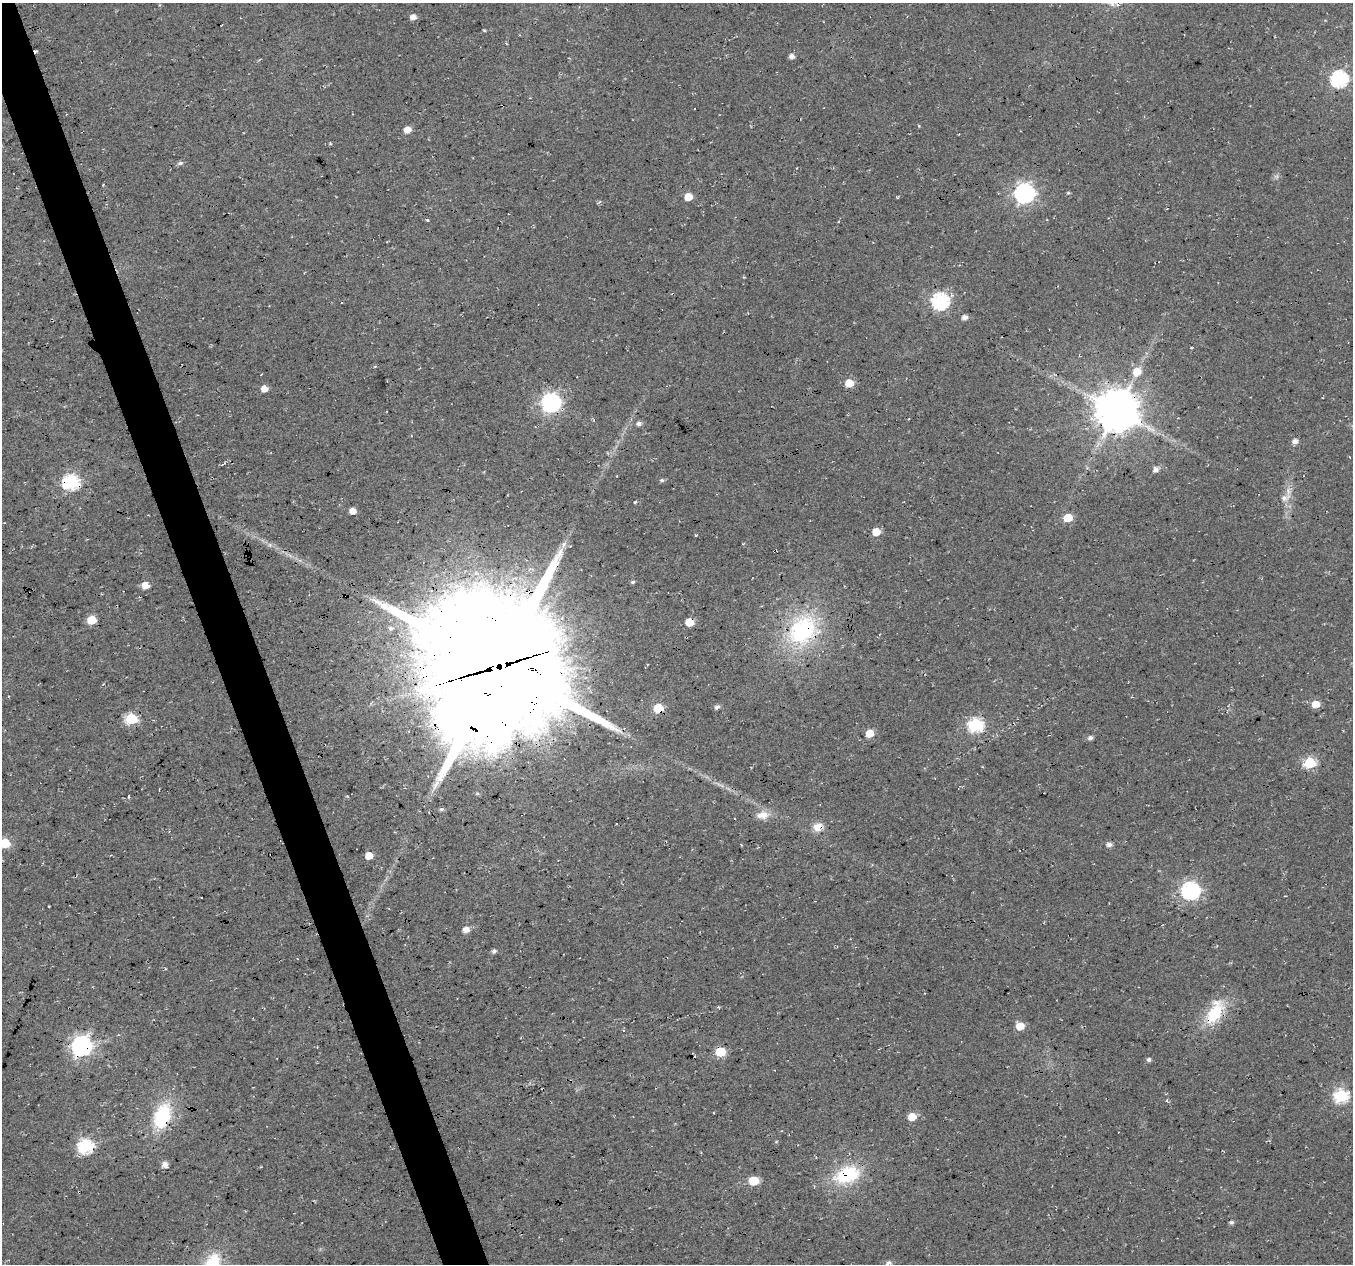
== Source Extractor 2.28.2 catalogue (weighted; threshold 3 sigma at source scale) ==
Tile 11 of 4 x 4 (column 3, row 3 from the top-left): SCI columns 2706-4056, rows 1381-2642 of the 5408 x 5234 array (HDU 1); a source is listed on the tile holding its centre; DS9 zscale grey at full resolution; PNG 1355 x 1266 px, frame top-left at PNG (2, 3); no overlay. Shown black and unused: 4% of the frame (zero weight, under 3 of 4 exposures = <1% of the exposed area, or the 3 px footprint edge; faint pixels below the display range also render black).
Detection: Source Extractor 2.28.2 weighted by HDU 2 'WHT'; one run over the whole footprint, this tile lists its part. Background 0.0181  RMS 0.0054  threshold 0.0244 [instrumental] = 3 sigma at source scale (4.5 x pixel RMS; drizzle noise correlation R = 1.50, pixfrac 1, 0.0396/0.0396 arcsec/px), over >= 5 px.
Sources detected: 74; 2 cosmic-ray / hot-pixel residue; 1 long thin detection or spike segment (spike, bleed or trail) — not listed; the other 71 listed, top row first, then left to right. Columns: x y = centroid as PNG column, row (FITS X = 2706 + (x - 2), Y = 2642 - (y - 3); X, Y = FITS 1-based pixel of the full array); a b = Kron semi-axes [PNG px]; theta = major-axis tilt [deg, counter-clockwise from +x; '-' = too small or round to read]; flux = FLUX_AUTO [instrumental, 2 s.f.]
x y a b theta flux
413 17 5 5 - 3.6
484 30 5 3 - 0.56
791 56 5 5 - 2.7
1339 79 7 7 - 140
407 130 6 5 - 5.3
181 163 7 5 5 1.3
1025 193 8 7 - 270
1068 193 6 3 18 0.58
688 197 5 5 - 8.9
599 202 5 3 - 0.78
427 220 5 3 - 0.64
940 301 7 7 - 150
964 317 6 5 - 2.8
1137 372 8 7 - 9.2
849 383 6 6 - 10
264 388 5 5 - 5.3
551 402 7 7 - 220
1116 410 12 11 - 2100
639 424 6 5 - 1.9
1295 441 6 5 - 2.8
1156 469 6 5 - 2.9
662 480 6 5 - 1
71 482 7 7 - 120
1285 498 16 9 28 4.5
635 502 3 3 - 0.63
353 511 6 5 - 4.3
1068 518 6 5 - 13
876 532 6 5 - 9.2
696 535 4 3 - 0.43
270 545 6 4 -72 0.99
633 582 5 4 - 0.92
145 585 6 5 - 7.2
91 620 6 5 - 15
690 622 6 5 - 12
391 628 7 6 - 1.6
802 630 40 32 48 63
498 667 49 47 -47 18000
1316 704 6 5 - 8.9
717 707 6 5 - 1.7
658 708 6 5 - 25
131 719 6 6 - 46
976 725 7 6 - 89
869 733 6 6 - 8.5
1090 738 5 5 - 1.9
1310 763 6 6 - 49
347 796 4 4 - 0.44
128 797 5 2 - 0.52
441 809 6 5 - 1.1
762 815 17 10 7 5.8
818 827 12 9 13 5.9
5 843 6 5 - 25
1109 844 5 5 - 2.3
369 856 6 5 - 7
1191 890 7 7 - 190
466 930 7 6 - 3.5
494 951 4 4 - 1.8
1215 1013 31 15 63 24
1020 1026 6 6 - 9.3
82 1046 8 7 - 270
720 1051 6 5 - 29
1149 1060 5 5 - 1.4
1341 1096 7 6 - 85
162 1116 30 17 71 33
912 1117 7 6 - 8.8
85 1146 7 7 - 93
165 1164 7 7 - 2.6
847 1175 26 16 21 36
754 1181 6 6 - 22
1231 1222 6 5 - 1.1
888 1263 7 5 28 2.1
212 1264 25 16 73 26
Overlapping masked pixels (flux is a lower limit): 13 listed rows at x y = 1116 410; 71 482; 145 585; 690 622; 802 630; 498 667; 658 708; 818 827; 1215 1013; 82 1046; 720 1051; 162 1116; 847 1175
Isophote crosses this tile's border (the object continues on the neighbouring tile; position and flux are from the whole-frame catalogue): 3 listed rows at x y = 5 843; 888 1263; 212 1264